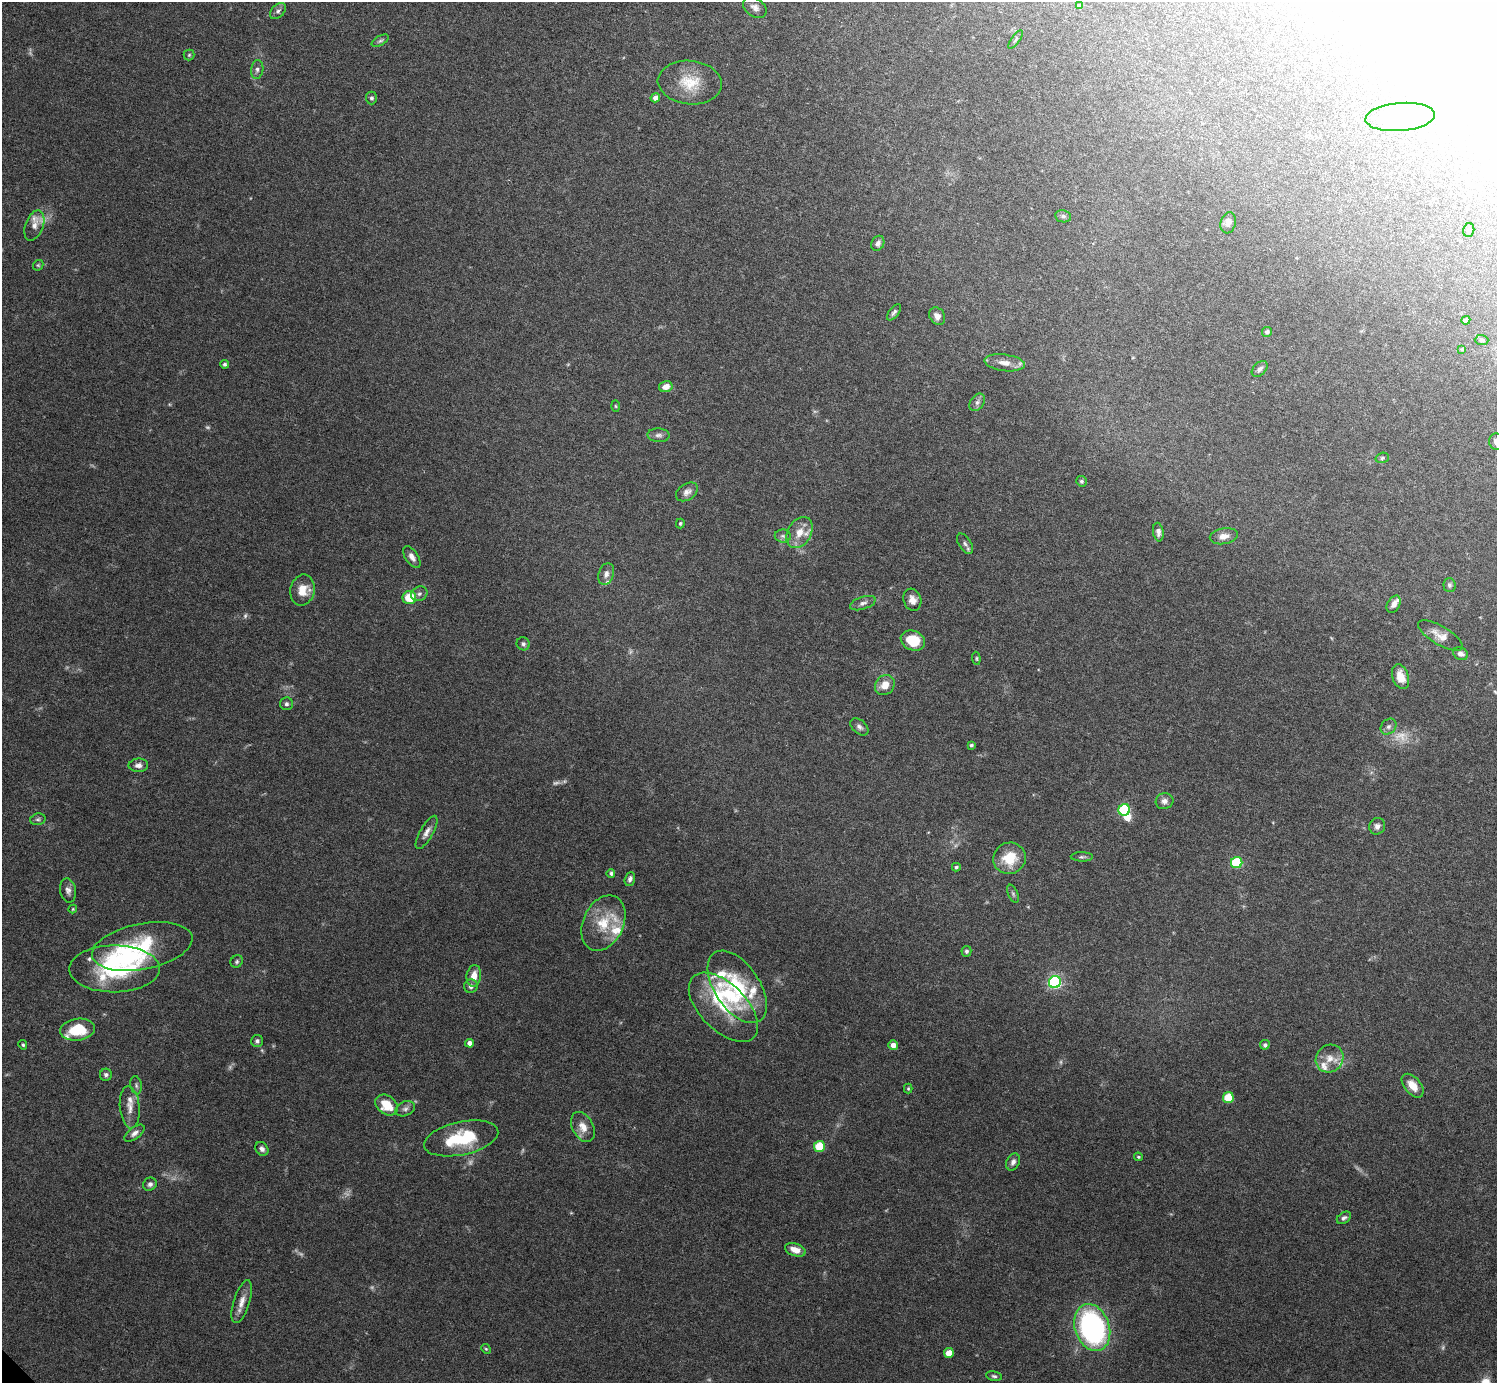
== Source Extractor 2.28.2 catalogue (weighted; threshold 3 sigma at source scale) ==
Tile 10 of 4 x 4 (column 2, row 3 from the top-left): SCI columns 1541-3035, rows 1581-2961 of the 6030 x 6027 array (HDU 1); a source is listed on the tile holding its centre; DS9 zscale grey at full resolution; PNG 1499 x 1385 px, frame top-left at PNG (2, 2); each listed source drawn as its Kron ellipse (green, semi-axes under 4 px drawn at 4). Shown black and unused: <1% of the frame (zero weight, under 5 of 9 exposures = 3% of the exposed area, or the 3 px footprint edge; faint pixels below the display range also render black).
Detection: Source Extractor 2.28.2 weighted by HDU 2 'WHT'; one run over the whole footprint, this tile lists its part. Background 0.0325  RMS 0.0026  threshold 0.0107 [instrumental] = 3 sigma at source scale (4.09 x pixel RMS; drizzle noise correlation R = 1.36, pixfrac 0.8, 0.05/0.05 arcsec/px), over >= 5 px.
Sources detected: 151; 19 too faint to see at this stretch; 3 inside a brighter object's white glare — neither listed nor drawn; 14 inside a brighter listed object's ellipse — not listed separately; the other 115 listed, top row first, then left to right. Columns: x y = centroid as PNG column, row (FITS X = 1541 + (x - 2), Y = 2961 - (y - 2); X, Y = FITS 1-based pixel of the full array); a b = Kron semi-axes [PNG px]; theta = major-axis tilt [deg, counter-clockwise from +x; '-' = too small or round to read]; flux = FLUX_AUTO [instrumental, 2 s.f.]
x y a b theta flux
1079 6 4 4 - 0.63
755 7 13 9 -36 1.3
278 11 9 6 44 0.81
1016 40 11 3 54 0.41
380 41 9 4 29 0.49
189 55 5 5 - 0.36
257 69 9 6 82 0.79
690 83 32 22 -5 7.7
371 98 6 5 - 0.58
655 98 5 4 - 1.5
1400 117 35 14 4 12
1063 216 8 6 -10 0.7
1228 223 11 7 75 1.2
34 225 16 9 70 1.9
1469 230 7 5 75 0.49
878 243 8 6 63 1
38 265 6 5 - 0.32
894 312 9 4 50 0.63
937 316 9 7 -57 1.2
1466 320 4 4 - 1.1
1267 332 5 5 - 0.63
1482 340 7 5 -1 0.43
1462 349 4 4 - 0.25
1005 363 20 8 -7 2.3
225 364 4 4 - 0.48
1260 369 9 6 44 0.76
666 387 7 5 12 2
977 402 9 6 54 0.86
615 406 5 3 - 0.25
659 435 11 7 -3 0.87
1496 442 8 7 - 1.3
1382 458 7 5 18 0.44
1081 481 5 5 - 0.46
687 492 12 8 33 1.4
680 523 5 4 - 0.32
799 532 17 11 59 3.6
1158 532 9 5 -82 0.93
783 536 8 6 -2 0.69
1224 536 14 8 11 1.7
965 544 11 6 -57 0.72
412 557 12 6 -56 1.4
606 574 11 7 70 1.2
1449 585 7 6 - 0.57
302 590 15 12 78 3.6
419 594 8 7 - 0.85
409 598 7 6 - 5.8
912 600 11 8 -72 1.7
863 603 13 6 18 0.99
1394 604 9 6 61 1.2
1440 635 25 9 -31 2.5
913 641 12 9 -22 6.3
523 644 7 6 - 0.63
1461 654 8 6 -27 1.3
976 658 6 4 -85 0.34
1401 677 13 8 -71 3.3
885 685 11 9 47 2.8
286 704 6 6 - 0.6
859 727 10 6 -40 0.83
1388 727 9 7 44 0.86
971 745 4 4 - 0.45
138 765 9 6 4 1.1
1164 801 9 8 - 1.1
1124 810 6 5 - 22
38 819 8 5 14 0.54
1377 826 8 8 - 0.99
426 832 19 6 61 1.5
1082 857 11 4 -1 0.57
1010 858 16 15 - 6.5
1237 863 6 5 - 17
956 867 4 4 - 0.41
611 873 4 4 - 0.51
630 879 7 5 70 0.78
68 890 12 8 -80 1.2
1013 894 9 5 -66 0.55
73 909 4 4 - 0.24
603 923 29 20 65 7.9
142 946 51 23 11 16
966 951 5 5 - 0.54
237 961 6 6 - 0.48
114 969 45 23 0 20
474 976 11 7 82 2.5
1055 982 6 6 - 46
471 986 7 6 - 0.88
737 987 41 22 -56 17
723 1007 43 23 -45 11
77 1030 17 11 7 7.8
257 1041 6 6 - 0.61
470 1043 4 4 - 1.3
23 1045 5 4 - 0.37
893 1045 5 4 - 1.5
1265 1045 5 4 - 0.59
1330 1058 14 13 - 3
106 1075 6 6 - 0.62
136 1085 9 5 -80 0.58
1413 1086 14 8 -50 3
908 1088 5 4 - 0.28
1228 1098 5 5 - 8.2
387 1105 12 9 -38 5.3
130 1107 21 10 -85 2.4
405 1109 10 7 24 0.83
583 1127 16 10 -62 2.5
134 1133 12 6 38 1.1
461 1138 38 16 12 14
819 1147 5 5 - 9
262 1149 7 6 - 0.88
1138 1157 4 3 - 0.3
1013 1162 9 6 67 0.94
150 1184 7 6 - 0.77
1344 1218 8 5 34 0.68
795 1250 11 6 -19 2.4
242 1302 22 8 72 2.3
1092 1327 24 17 -71 51
486 1349 5 4 - 0.3
949 1353 5 4 - 2.8
994 1376 8 4 -9 0.51
Isophote crosses this tile's border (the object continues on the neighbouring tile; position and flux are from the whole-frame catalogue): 1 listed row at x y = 1496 442